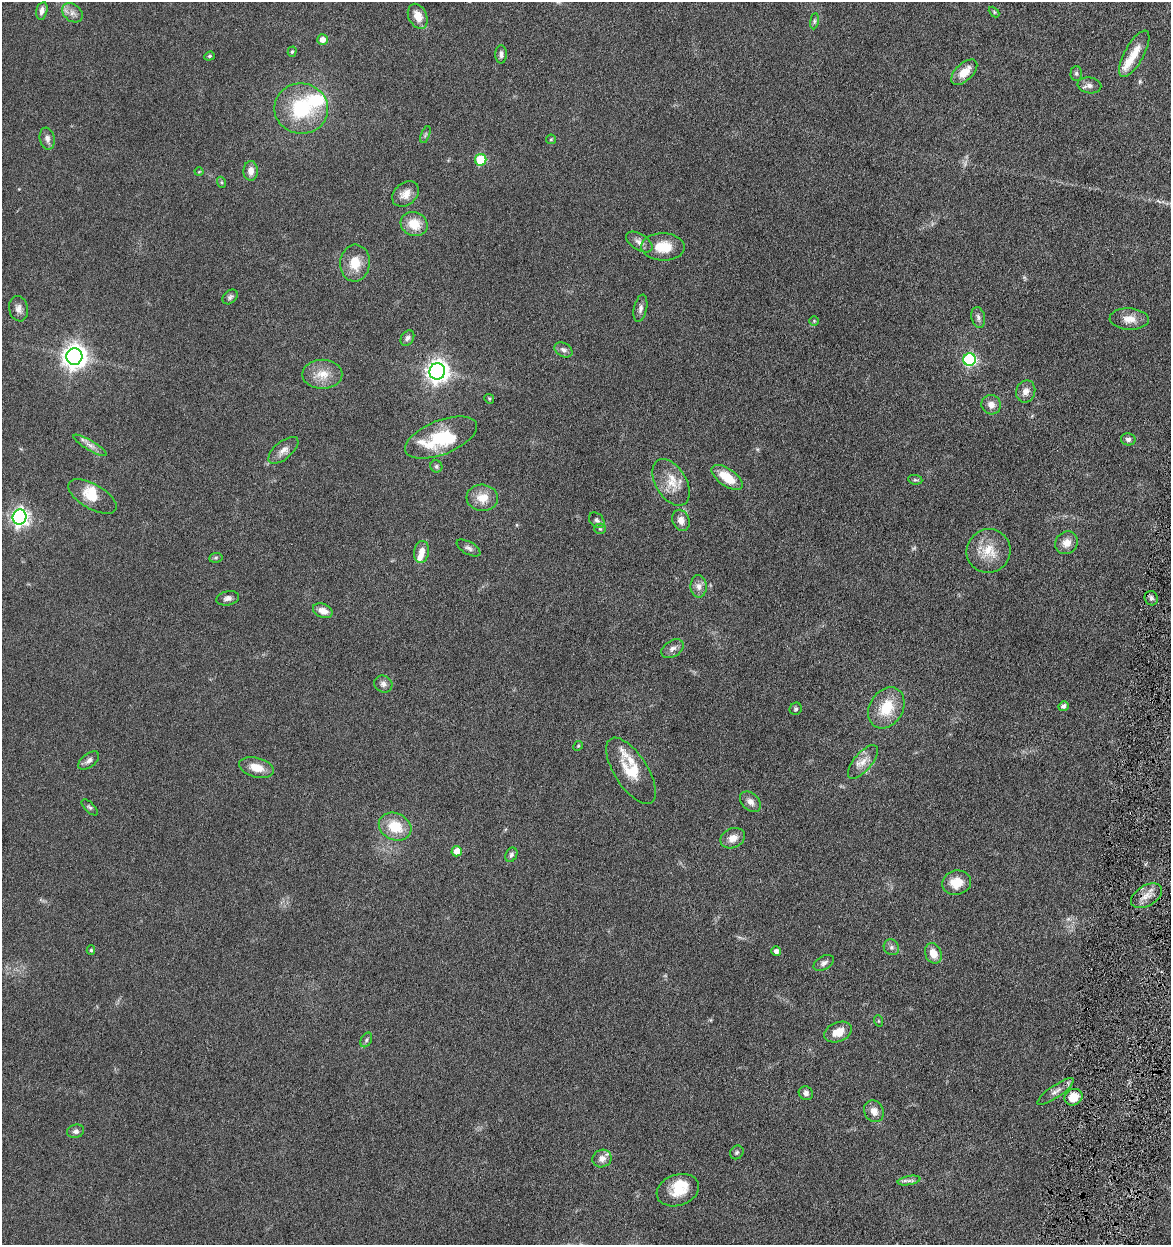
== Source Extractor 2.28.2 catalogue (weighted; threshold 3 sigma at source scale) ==
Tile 6 of 4 x 4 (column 2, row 2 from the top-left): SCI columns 1411-2579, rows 2492-3734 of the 5040 x 4982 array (HDU 1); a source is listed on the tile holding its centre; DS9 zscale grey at full resolution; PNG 1173 x 1247 px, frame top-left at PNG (2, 2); each listed source drawn as its Kron ellipse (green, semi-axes under 4 px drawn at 4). Shown black and unused: <1% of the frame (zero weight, under 4 of 8 exposures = <1% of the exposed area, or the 3 px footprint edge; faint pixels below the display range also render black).
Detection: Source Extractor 2.28.2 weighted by HDU 2 'WHT'; one run over the whole footprint, this tile lists its part. Background 0.042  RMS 0.0046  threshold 0.0189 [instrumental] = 3 sigma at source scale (4.09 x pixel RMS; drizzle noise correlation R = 1.36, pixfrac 0.8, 0.05/0.05 arcsec/px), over >= 5 px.
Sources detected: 107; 1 too faint to see at this stretch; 3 inside a brighter object's white glare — neither listed nor drawn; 4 inside a brighter listed object's ellipse — not listed separately; the other 99 listed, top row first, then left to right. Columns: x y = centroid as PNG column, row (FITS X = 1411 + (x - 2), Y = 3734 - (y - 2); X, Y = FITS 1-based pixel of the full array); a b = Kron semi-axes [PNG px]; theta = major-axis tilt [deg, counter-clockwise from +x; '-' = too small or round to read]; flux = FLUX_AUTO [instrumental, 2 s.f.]
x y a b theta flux
42 11 9 5 76 2
994 12 6 4 -46 0.51
72 13 11 8 -38 2.4
418 16 13 9 -64 5
814 21 8 4 82 0.8
322 40 5 5 - 3.2
292 52 5 4 - 0.66
501 54 9 6 89 1.4
1134 54 26 9 61 7.4
209 56 5 4 - 0.57
964 72 16 8 43 6.1
1076 73 7 5 88 0.82
1089 85 12 8 -10 2
301 109 27 25 -6 27
425 134 9 3 69 0.59
47 139 11 7 -78 1.9
551 139 5 4 - 0.46
481 160 6 5 - 19
251 171 10 7 89 2.9
199 172 4 3 - 0.31
221 182 5 3 - 0.54
406 194 15 11 38 4
414 224 14 11 -25 8.2
639 242 15 8 -32 2.7
663 247 22 13 -1 10
355 263 18 15 85 8.2
230 297 8 6 42 1.1
640 308 14 6 79 1.8
19 309 13 9 -78 2.4
978 317 10 6 -78 1.5
1129 319 19 10 -3 4.7
814 321 5 5 - 0.49
407 338 8 6 55 1.3
563 350 9 7 -29 1.5
74 357 8 8 - 380
970 359 6 6 - 57
437 371 8 8 - 290
322 374 20 14 1 7.1
1026 391 11 9 68 2.8
489 399 5 4 - 0.47
991 405 10 9 - 3
441 437 38 17 21 23
1128 439 7 6 - 1.3
90 445 19 5 -31 2.6
283 450 18 8 39 3
436 466 6 5 - 0.88
727 477 18 8 -35 11
915 480 7 5 -7 0.68
671 482 25 15 -59 8.1
92 497 27 12 -30 8.4
482 498 16 13 -5 6.2
20 517 7 7 - 150
597 520 9 6 -46 1.2
681 520 11 8 -67 3.2
600 529 5 5 - 0.62
1067 543 12 10 46 3.9
468 548 13 6 -29 1.5
989 551 22 21 - 9.9
421 552 11 7 81 3.6
216 558 7 5 7 0.68
699 586 11 8 -89 2.6
228 598 11 7 12 1.8
1151 598 7 6 - 1.4
323 611 10 7 -23 3.5
672 649 12 8 31 2
383 684 9 8 - 1.8
1063 706 5 4 - 1.5
886 708 22 16 59 13
796 709 6 6 - 0.75
578 746 5 4 - 0.53
89 761 12 6 39 1.7
863 762 20 9 49 4.5
256 767 18 9 -15 5.9
631 771 38 16 -57 13
750 802 12 8 -43 2.5
90 807 10 5 -45 0.95
395 827 17 13 -24 12
733 838 12 9 23 4.1
457 851 5 5 - 4.3
511 855 8 5 63 1.1
957 883 14 12 9 7.6
1147 896 17 10 31 4.2
891 947 8 7 - 1.4
91 950 5 4 - 0.61
776 951 5 4 - 1.8
933 953 10 8 -66 5.1
824 963 11 6 29 1.6
879 1021 6 3 -71 0.41
838 1032 14 9 22 5.8
366 1040 8 5 62 0.9
1056 1091 21 6 34 2.8
806 1093 7 6 - 1.6
1073 1097 9 8 - 6.8
874 1111 11 9 -61 3.4
76 1131 8 6 17 1.6
737 1152 7 6 - 0.87
602 1159 10 8 27 3.1
909 1181 11 4 11 1.4
678 1190 22 15 19 9